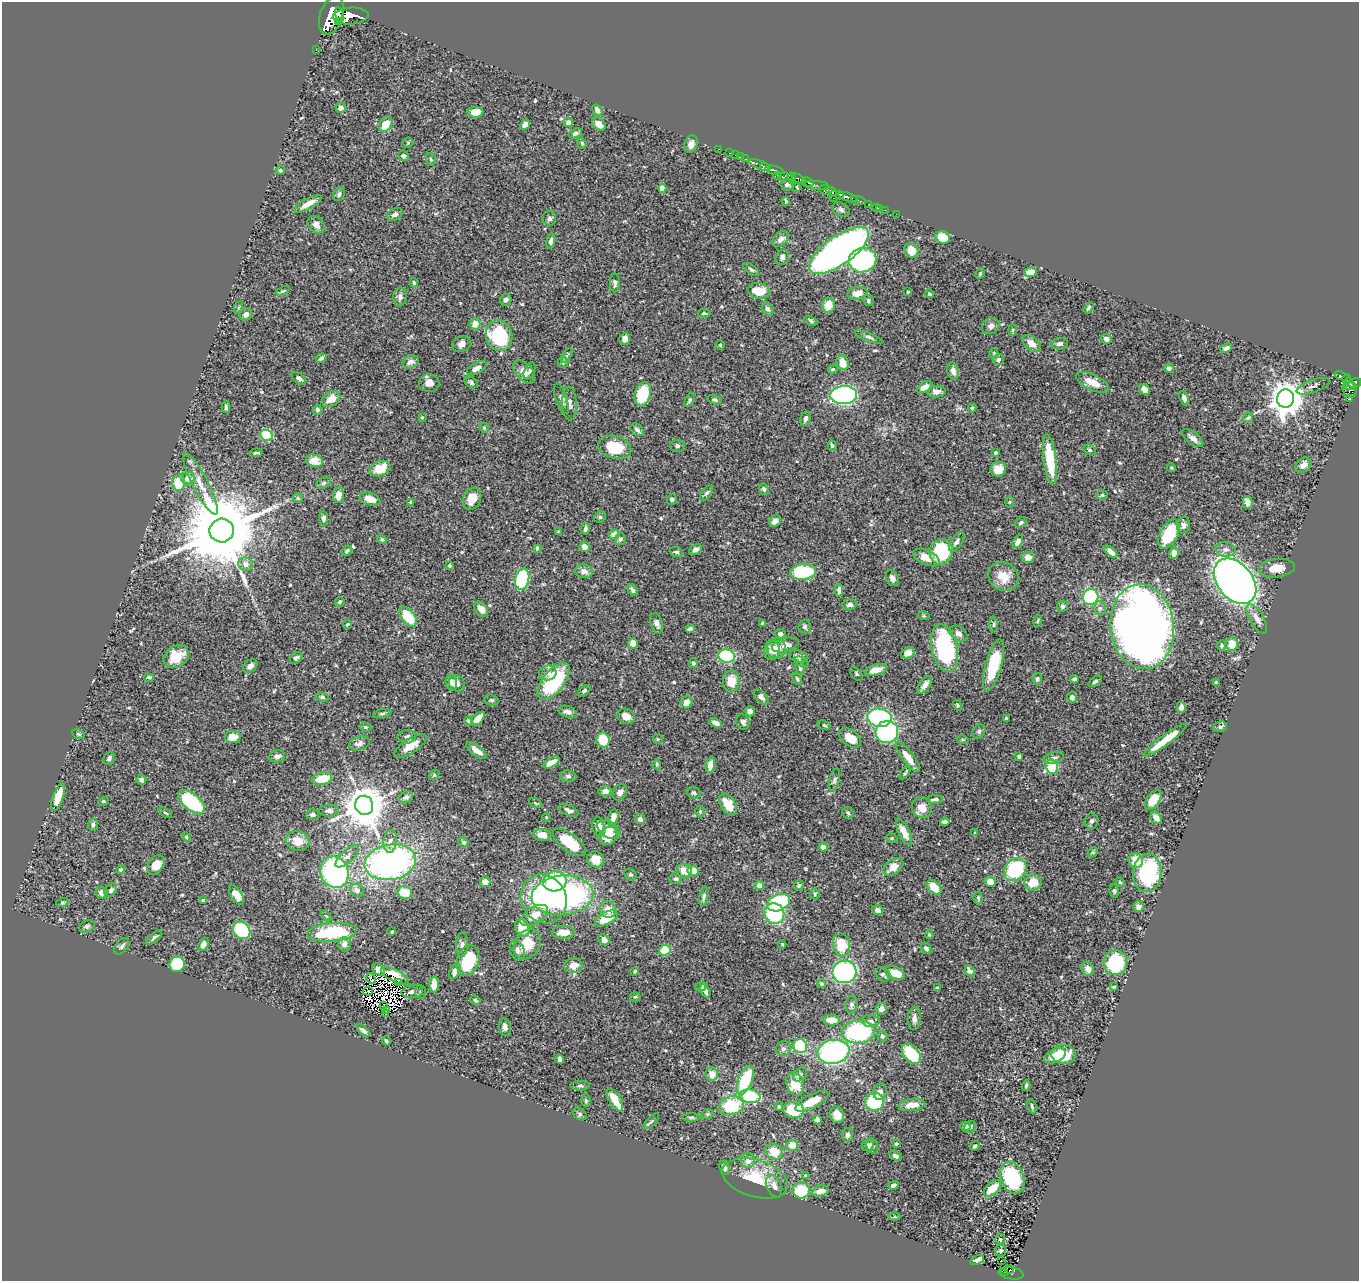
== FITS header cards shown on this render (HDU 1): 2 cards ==
NAXIS1  =                 1357
NAXIS2  =                 1279

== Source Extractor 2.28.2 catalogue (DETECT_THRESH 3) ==
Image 1357 x 1279 px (HDU 1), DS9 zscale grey, 1 PNG px = 1 image px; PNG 1361 x 1283 px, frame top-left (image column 1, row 1279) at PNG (2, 2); each listed source drawn as its Kron ellipse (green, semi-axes under 4 px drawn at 4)
Background 0.502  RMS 0.02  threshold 0.0609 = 3 sigma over >= 5 px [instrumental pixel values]
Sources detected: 562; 10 with non-positive FLUX_AUTO (blend fragments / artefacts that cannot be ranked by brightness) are neither listed nor drawn; of the other 552, the 500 brightest by FLUX_AUTO listed and drawn (52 fainter detections omitted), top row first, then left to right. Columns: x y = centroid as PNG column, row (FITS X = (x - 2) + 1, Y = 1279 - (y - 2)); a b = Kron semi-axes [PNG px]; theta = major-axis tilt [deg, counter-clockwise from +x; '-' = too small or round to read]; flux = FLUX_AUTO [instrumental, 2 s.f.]
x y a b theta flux
340 14 7 4 -74 2600
331 15 20 11 72 5100
351 16 18 8 4 2600
339 22 4 3 - 290
316 50 2 2 - 7.5
341 108 5 5 - 5.6
597 110 6 4 -59 8.2
475 112 8 5 -1 19
568 122 5 4 - 7.4
386 124 8 6 57 25
599 124 7 5 -42 13
525 125 6 4 47 9.6
575 133 7 4 27 4.1
408 143 5 5 - 1.9
582 143 6 4 -68 1.7
691 144 9 6 71 7.3
718 149 3 2 - 16
729 153 3 2 - 13
735 155 2 2 - 3.9
403 156 5 5 - 3.1
741 157 2 2 - 6.6
431 159 6 5 - 2.4
745 159 3 2 - 13
760 165 12 4 -20 350
764 167 4 4 - 660
280 170 5 4 - 2.5
774 170 9 3 -13 490
777 175 2 2 - 9.3
784 177 5 3 - 110
792 178 5 4 - 170
798 179 7 3 -24 260
808 182 6 3 -22 330
787 185 6 6 - 3.9
816 185 12 4 -3 280
797 187 4 2 - 1.5
662 188 4 4 - 8.4
826 190 6 5 - 1000
831 192 5 4 - 370
339 194 7 5 64 4.5
840 194 4 3 - 370
848 197 10 3 -19 750
833 198 2 2 - 38
786 201 4 2 - 1.6
859 201 8 3 -18 110
308 204 15 5 28 13
868 204 2 2 - 4.9
876 207 2 2 - 8.5
880 208 2 2 - 9.2
841 209 9 6 -28 4
885 210 2 2 - 6.6
395 214 8 5 30 4.4
896 214 2 2 - 3.7
549 218 7 6 - 3.9
316 225 10 7 -46 8.8
942 237 7 6 - 27
781 239 9 6 42 6.7
551 241 7 4 77 5.1
839 250 35 14 35 750
911 250 7 6 - 18
782 257 8 6 64 4.6
863 260 14 12 17 220
751 269 9 4 -37 3.1
1030 272 6 5 - 15
980 274 5 4 - 1.7
414 283 5 3 - 1.8
615 283 9 5 90 4.1
283 291 7 4 24 2.4
759 291 11 7 -8 28
908 292 3 3 - 1.8
857 293 10 6 10 13
929 294 4 4 - 2.1
400 297 9 7 87 4.8
506 300 6 5 - 3.6
868 301 5 5 - 2.8
828 305 7 6 - 17
239 307 6 4 71 2
1088 308 6 3 57 2.2
768 309 6 5 - 4.6
704 313 6 4 -1 2.1
246 314 6 6 - 7.4
811 321 7 4 -29 2.3
475 324 6 5 - 11
991 326 9 7 31 5.6
1013 330 6 4 88 1.6
499 336 16 13 -74 110
869 337 15 4 -21 3.8
625 339 6 5 - 6.3
1106 339 5 5 - 6.7
1032 343 10 6 -40 12
461 344 9 7 29 8.2
1059 344 8 6 8 4.3
720 345 5 5 - 1.6
1226 348 6 4 24 4.9
994 353 5 4 - 1.6
567 356 8 4 58 2
321 358 5 4 - 3.3
998 360 5 5 - 3.9
410 362 8 6 22 6.7
563 362 5 5 - 3.2
843 362 8 5 -71 17
477 368 11 5 30 8.6
1169 368 5 4 - 4.2
833 369 5 4 - 1.9
530 371 9 5 67 2.8
953 371 9 5 -74 6.9
524 372 14 8 -49 10
1341 376 7 3 -21 75
299 378 8 5 -35 3.3
1347 379 5 3 - 79
471 382 7 5 -34 2.9
1092 382 18 7 -26 21
429 383 10 9 - 10
1355 383 6 4 15 290
1313 386 17 6 19 5.3
1350 386 6 3 11 160
925 387 8 5 29 11
1144 389 6 5 - 8.1
1350 390 8 6 -58 290
936 392 9 6 8 8.2
643 394 12 8 75 62
844 395 13 9 4 310
1184 398 7 4 -65 4.7
331 399 10 7 36 15
561 399 16 5 -72 6.1
1285 399 9 8 - 2700
1350 399 3 2 - 15
690 400 7 4 64 2.3
714 400 7 4 -16 2.9
569 403 17 7 -88 7.2
226 407 6 3 -88 2.7
972 408 4 4 - 1.5
317 410 5 4 - 3.4
422 417 3 2 - 1.5
1248 418 5 4 - 2.2
805 419 7 5 75 4.6
484 428 5 4 - 1.7
637 430 7 5 -40 4.2
267 435 6 5 - 50
1193 438 12 6 -38 7.5
832 445 5 4 - 2.7
677 446 7 6 - 2.9
615 447 17 11 -16 40
1090 450 6 5 - 2.7
256 453 6 2 7 2.3
995 453 4 3 - 1.7
1050 459 25 6 -82 62
315 461 9 6 -15 23
1303 465 9 6 38 8.1
380 468 11 7 22 28
1171 468 5 4 - 1.5
998 469 8 7 - 17
188 478 6 6 - 11
179 483 8 6 86 38
323 483 7 5 28 2.8
200 484 34 8 -63 21
764 489 6 4 -66 3.3
707 493 9 4 52 3
338 495 8 5 82 14
1102 495 5 4 - 2
298 498 5 4 - 2.4
370 499 10 6 -18 15
472 499 11 8 64 23
672 499 5 5 - 2.3
410 502 4 3 - 1.6
1009 502 6 4 -90 1.6
1248 502 6 5 - 6.1
600 517 6 5 - 2
324 518 7 4 -85 4.2
775 521 7 5 43 7.1
1021 523 6 5 - 3
1184 525 8 6 79 4.7
585 529 6 4 82 4.4
222 531 12 12 - 22000
558 531 3 3 - 1.6
614 534 5 4 - 16
1169 534 16 9 61 64
382 539 5 4 - 2.2
620 539 6 5 - 3.8
1018 541 7 4 62 8.1
957 542 11 5 56 5.1
585 547 5 5 - 9.3
537 548 4 3 - 1.6
1225 549 10 7 -5 5.9
696 550 7 5 31 5
347 551 6 4 42 3.3
676 552 7 4 -21 3
941 552 13 11 69 92
1111 552 8 4 -41 7.8
1174 553 6 5 - 7.3
926 557 14 7 -25 21
1028 557 6 5 - 8.3
246 564 7 6 - 7.1
450 566 4 3 - 1.9
1276 568 18 9 7 18
584 571 9 7 -14 8.4
803 572 13 7 5 110
1003 576 16 14 -30 24
892 578 8 6 -67 5.3
522 579 11 7 77 130
1235 581 25 17 -50 1000
632 590 6 4 -56 3.3
839 590 6 4 89 4.4
1091 597 8 7 - 130
340 602 5 4 - 2.6
849 605 7 5 6 5.1
1062 606 5 5 - 3.7
1100 608 7 6 - 3.7
481 609 8 5 -50 11
924 616 6 3 -18 1.6
408 617 12 6 -51 46
1257 619 17 7 -60 11
1038 621 6 3 80 1.7
657 623 11 6 -76 5.5
347 624 4 4 - 1.6
763 624 4 3 - 4.2
994 625 8 4 90 2.5
805 627 7 6 - 3.5
1142 627 42 31 -83 1600
690 629 4 3 - 3.4
958 633 10 6 -35 5.8
780 634 5 4 - 5
633 643 5 5 - 19
1232 644 7 6 - 20
785 645 14 6 16 9.9
1222 645 5 5 - 2
776 648 10 9 - 13
945 648 24 13 -78 170
772 650 10 8 86 12
908 653 7 5 21 10
727 656 8 6 -9 120
798 656 10 5 -16 4.5
176 657 13 10 34 31
296 658 7 5 36 4.3
802 662 7 4 -29 2.5
693 663 5 5 - 3
994 665 26 8 74 58
250 666 8 5 37 6.1
800 669 7 5 -75 2.5
876 670 11 5 16 18
548 673 9 7 16 6.8
856 674 8 5 -48 2.4
149 677 5 3 - 2.4
797 679 6 4 -63 2.8
1037 679 6 4 83 2.7
1074 679 4 3 - 3
554 681 22 10 52 110
731 681 11 8 88 22
1095 681 8 4 37 2.5
451 683 8 5 -77 6.1
457 683 9 7 -53 5.6
1216 683 3 3 - 2.2
925 685 10 5 56 8
584 691 7 4 39 3.3
322 697 7 4 -10 2.3
761 697 9 5 -46 6.1
1072 697 5 5 - 4.7
491 700 7 5 -15 2.5
687 702 6 5 - 9.6
958 705 5 4 - 2
1181 707 5 4 - 8.8
750 711 5 5 - 5.3
567 712 9 5 -19 5.5
382 713 9 3 11 2.4
626 716 9 7 -27 14
880 718 12 9 -6 170
1006 718 3 3 - 1.8
478 719 8 5 45 14
468 721 5 3 - 2
743 722 8 6 -76 4
716 723 6 4 -23 6.5
824 725 7 4 -18 2
365 727 6 4 -26 2
1220 727 7 5 12 3.7
979 731 7 6 - 3.1
887 732 11 11 - 200
78 734 7 4 -27 1.9
233 737 8 6 5 14
407 737 9 6 5 4.4
850 738 12 8 -38 21
658 739 5 4 - 1.5
603 740 7 6 - 50
963 740 6 4 -18 1.5
1165 740 26 5 36 33
359 743 10 6 17 5.4
410 746 18 7 33 20
476 750 12 5 -38 11
277 756 8 6 10 5.3
1019 756 4 3 - 2.1
908 757 18 6 -53 16
109 758 6 5 - 4.3
1054 758 11 5 15 4.4
552 762 9 4 30 14
657 764 5 4 - 2
710 765 8 4 78 13
1052 767 7 6 - 55
905 773 7 3 55 2.2
434 775 5 4 - 1.6
568 776 8 5 -8 3.3
322 779 10 6 9 28
141 780 5 5 - 3.6
834 780 11 5 76 3.6
605 791 6 5 - 6.1
620 792 9 6 57 5.8
694 793 7 5 -22 3.2
58 797 15 5 72 26
406 797 7 5 28 5
935 799 8 4 1 3.9
1153 800 11 6 56 28
103 801 5 4 - 1.8
191 802 16 8 -39 120
535 803 7 4 -27 1.7
728 804 12 7 -57 30
364 805 10 9 - 4300
922 808 10 9 - 13
569 810 10 5 -25 4.5
329 811 10 6 2 6
700 811 6 5 - 1.8
165 813 7 3 -34 2
848 813 6 5 - 2.5
313 814 6 5 - 4.7
546 817 4 4 - 1.5
613 817 8 5 77 11
1156 818 6 5 - 9.5
640 819 5 5 - 5.1
1092 821 8 7 - 3.2
945 822 4 4 - 4
93 825 6 5 - 3.7
598 826 9 6 -83 11
608 830 12 8 -34 15
904 832 14 5 -64 14
975 833 4 3 - 2.9
542 835 9 6 -3 17
608 836 10 8 44 19
186 837 5 4 - 1.8
892 838 5 4 - 2
298 841 12 9 -21 17
390 841 11 6 84 7.3
463 842 5 4 - 2.3
569 842 19 9 -37 51
823 847 4 4 - 8.6
1093 852 6 4 44 1.7
347 856 15 6 42 7.1
596 859 9 7 -32 14
1136 861 8 7 - 24
390 862 26 17 10 400
156 865 11 7 58 18
893 867 11 7 34 15
1015 869 12 10 47 100
121 870 4 4 - 2.3
684 871 8 6 -24 18
693 871 5 5 - 21
334 872 16 14 -70 240
1147 873 19 14 84 130
631 874 6 5 - 3.3
676 879 6 5 - 2.9
555 881 12 10 12 87
485 882 5 5 - 12
990 882 5 5 - 12
1120 882 5 4 - 2
1033 883 8 8 - 23
759 886 5 4 - 9.1
799 886 5 5 - 2.1
934 887 9 5 -42 28
111 890 7 5 51 4.4
357 890 7 6 - 7
1114 891 7 4 -81 2.1
405 892 7 6 - 26
101 893 6 5 - 7.6
815 894 5 5 - 2.1
236 895 11 5 -58 12
562 895 31 20 5 330
704 896 9 4 80 3.3
978 898 6 4 -88 2.1
544 899 25 22 -60 140
203 900 4 4 - 6.3
62 903 6 4 19 1.6
779 903 12 8 24 110
1138 907 5 5 - 7.8
608 909 9 7 -62 12
878 910 6 5 - 5.5
774 914 10 9 - 100
534 915 15 8 32 20
326 916 6 3 -44 1.5
606 918 12 6 27 32
87 926 8 5 26 3.6
522 928 9 7 -63 24
242 930 9 8 - 110
332 932 25 9 4 91
392 932 3 2 - 1.5
563 932 11 6 1 14
929 935 4 3 - 1.6
154 937 10 4 40 3.2
604 940 6 5 - 7.4
204 944 6 5 - 6.4
344 944 7 6 - 8.3
527 944 16 12 60 29
782 944 4 3 - 1.5
462 945 12 6 86 5.1
842 945 12 8 -78 35
122 946 9 5 50 3.5
926 948 6 5 - 4
665 950 6 5 - 44
517 951 10 7 -72 5.2
468 961 15 11 71 66
1115 963 12 11 - 79
177 964 8 7 - 57
573 966 9 7 8 13
1088 969 7 6 - 7.2
379 970 7 5 -39 8.4
455 971 8 5 65 12
635 971 3 3 - 1.8
970 971 6 4 -48 5.9
844 972 12 11 - 180
895 973 10 6 -20 23
883 974 8 6 -37 3.8
395 976 15 6 -26 20
371 978 5 2 - 3.5
398 982 4 3 - 4.7
821 984 4 4 - 2.6
434 985 8 4 88 18
700 987 6 4 17 3.2
1114 987 4 3 - 2.1
937 988 4 3 - 1.7
368 991 5 3 - 2.5
705 991 7 4 -66 5.1
412 992 11 6 8 5.9
421 992 6 5 - 2.7
635 997 5 4 - 1.7
475 1000 6 4 -30 2
852 1005 9 6 85 3.8
383 1006 4 2 - 1.5
881 1009 6 5 - 5.4
386 1010 3 3 - 1.6
386 1014 3 2 - 1.6
914 1019 11 6 87 6.9
831 1020 8 5 -4 16
871 1021 9 6 -10 4.5
505 1027 9 6 -86 5.9
363 1030 8 4 -41 4.6
858 1032 16 11 3 140
882 1036 5 5 - 2.6
386 1041 5 3 - 1.9
800 1046 7 6 - 77
783 1049 8 7 - 4
833 1052 16 12 10 260
911 1054 12 7 -50 66
1064 1054 12 9 -4 42
1055 1056 11 6 25 19
560 1059 4 3 - 4
712 1074 6 6 - 15
800 1074 8 6 44 2.8
745 1080 15 7 68 75
795 1084 12 8 -71 32
580 1086 10 4 1 3.2
1026 1086 5 3 - 1.9
880 1092 8 6 74 6.1
750 1096 10 6 -9 78
615 1100 13 5 -59 20
586 1101 6 4 90 2.1
812 1101 18 6 27 23
875 1102 9 9 - 72
912 1105 13 6 7 16
731 1106 12 9 14 61
1032 1106 7 3 -73 2.2
779 1107 4 3 - 1.8
794 1110 10 8 -5 53
580 1114 8 5 -38 3
707 1114 6 4 21 2.4
837 1115 8 7 - 16
691 1117 8 3 0 2
817 1120 4 4 - 6
651 1121 10 3 45 2.5
965 1126 5 4 - 3.5
970 1127 6 5 - 4.2
847 1135 7 5 80 4.5
896 1144 3 3 - 2
792 1145 6 5 - 19
868 1145 6 5 - 4
872 1146 8 5 -68 4
975 1146 5 4 - 2.3
774 1152 9 7 -35 29
895 1156 7 4 -32 3.6
748 1161 7 7 - 10
724 1168 7 5 -64 4
805 1175 4 3 - 1.5
755 1178 34 18 -17 54
1012 1178 16 11 -69 94
893 1185 5 3 - 3.3
774 1186 12 7 -68 9.5
992 1188 10 6 43 26
801 1191 8 8 - 64
821 1191 8 5 13 11
894 1217 6 3 1 1.5
1000 1239 5 5 - 2.1
1000 1251 6 6 - 3.5
977 1260 7 4 26 5.7
1001 1261 2 2 - 1.6
1010 1270 4 2 - 11
1004 1272 3 2 - 22
1011 1273 12 6 -10 92
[52 fainter detections neither listed nor drawn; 10 non-positive-flux detections neither listed nor drawn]